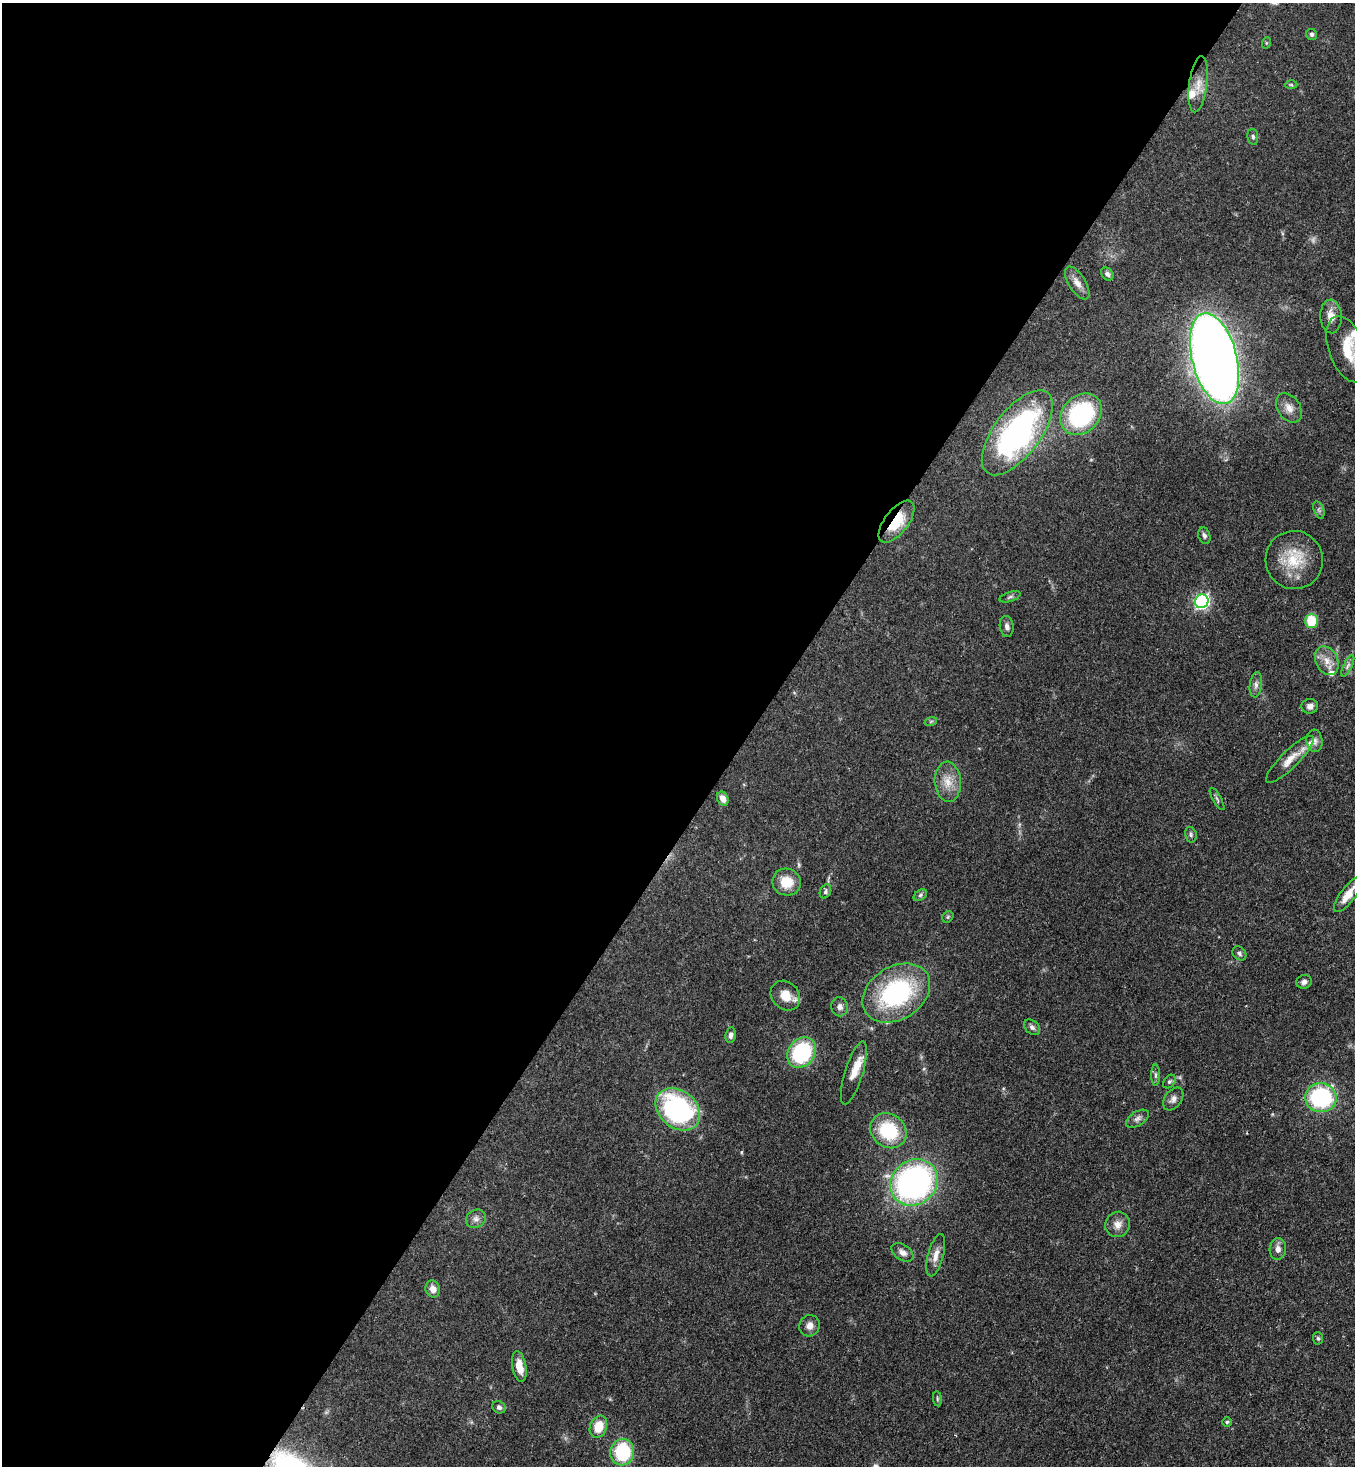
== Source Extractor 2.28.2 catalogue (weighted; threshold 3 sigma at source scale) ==
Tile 5 of 4 x 4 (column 1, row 2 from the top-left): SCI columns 364-1716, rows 2991-4454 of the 5999 x 5977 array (HDU 1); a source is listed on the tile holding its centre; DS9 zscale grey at full resolution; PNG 1357 x 1468 px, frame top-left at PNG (2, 3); each listed source drawn as its Kron ellipse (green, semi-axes under 4 px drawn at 4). Shown black and unused: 55% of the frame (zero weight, under 3 of 4 exposures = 7% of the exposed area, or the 3 px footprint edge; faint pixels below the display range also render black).
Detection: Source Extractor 2.28.2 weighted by HDU 2 'WHT'; one run over the whole footprint, this tile lists its part. Background 0.071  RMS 0.0036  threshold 0.0162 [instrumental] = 3 sigma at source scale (4.5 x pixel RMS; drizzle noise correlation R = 1.50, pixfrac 1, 0.05/0.05 arcsec/px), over >= 5 px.
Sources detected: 74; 1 too faint to see at this stretch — neither listed nor drawn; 5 inside a brighter listed object's ellipse — not listed separately; the other 68 listed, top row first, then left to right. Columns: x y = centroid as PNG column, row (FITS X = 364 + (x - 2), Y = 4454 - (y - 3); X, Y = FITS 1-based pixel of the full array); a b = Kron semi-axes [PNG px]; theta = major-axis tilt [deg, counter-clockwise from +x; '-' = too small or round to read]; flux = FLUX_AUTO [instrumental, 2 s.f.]
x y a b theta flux
1312 34 6 5 - 0.73
1266 43 6 3 71 0.38
1198 84 28 9 82 4.5
1291 85 6 4 -1 0.48
1253 137 8 5 -80 0.77
1107 274 7 5 -46 1.1
1077 283 18 8 -58 2.9
1331 316 17 10 -87 3.9
1347 349 34 18 -70 14
1214 359 46 22 -76 500
1289 408 16 11 -55 3.4
1081 414 23 18 46 41
1017 433 50 23 53 82
1319 510 9 5 -71 0.88
896 522 25 12 52 12
1204 536 8 6 -72 1.1
1294 560 29 28 - 13
1010 597 11 5 18 0.8
1202 601 7 6 - 78
1311 621 7 6 - 10
1007 626 10 7 -82 1.4
1327 661 15 11 -63 3.9
1348 666 12 4 65 1.2
1256 685 12 6 82 1.5
1310 706 8 7 - 1.5
931 721 6 4 19 0.52
1314 741 11 8 -86 1.6
1290 759 32 9 44 5
948 782 20 13 -86 5.5
723 799 7 5 -66 2.3
1217 799 12 2 -60 0.65
1191 835 8 5 -76 0.82
787 882 14 13 - 7.2
825 891 7 5 67 0.78
920 895 7 5 37 0.74
1348 895 21 7 53 4.7
948 917 6 5 - 0.52
1239 953 8 6 -48 0.83
1304 982 8 6 20 1.5
896 993 36 26 32 45
785 996 16 13 -46 5.7
840 1007 9 8 - 1.5
1032 1027 9 6 -41 1.1
731 1035 8 5 82 1.1
802 1052 16 13 53 30
854 1073 33 9 73 4.7
1156 1075 11 4 -90 0.82
1169 1082 7 5 50 0.74
1321 1098 16 14 -4 38
1173 1099 12 8 54 1.9
678 1109 24 18 -39 59
1137 1119 13 7 32 1.6
888 1131 19 16 -37 20
914 1182 25 22 39 110
476 1219 10 8 30 1.7
1118 1224 13 12 - 2.9
1278 1249 11 8 87 2
903 1252 12 7 -33 2.1
936 1255 22 7 75 3.3
433 1289 8 7 - 2.4
810 1326 11 10 - 2.3
1318 1338 6 5 - 0.65
519 1367 15 7 -80 4.7
937 1399 7 3 -82 0.52
499 1407 7 6 - 1.1
1227 1422 5 5 - 0.58
598 1427 11 8 69 7
622 1452 13 12 - 24
Overlapping masked pixels (flux is a lower limit): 1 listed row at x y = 896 522
Isophote crosses this tile's border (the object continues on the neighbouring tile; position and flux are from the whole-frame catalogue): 2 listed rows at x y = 1347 349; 1348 895